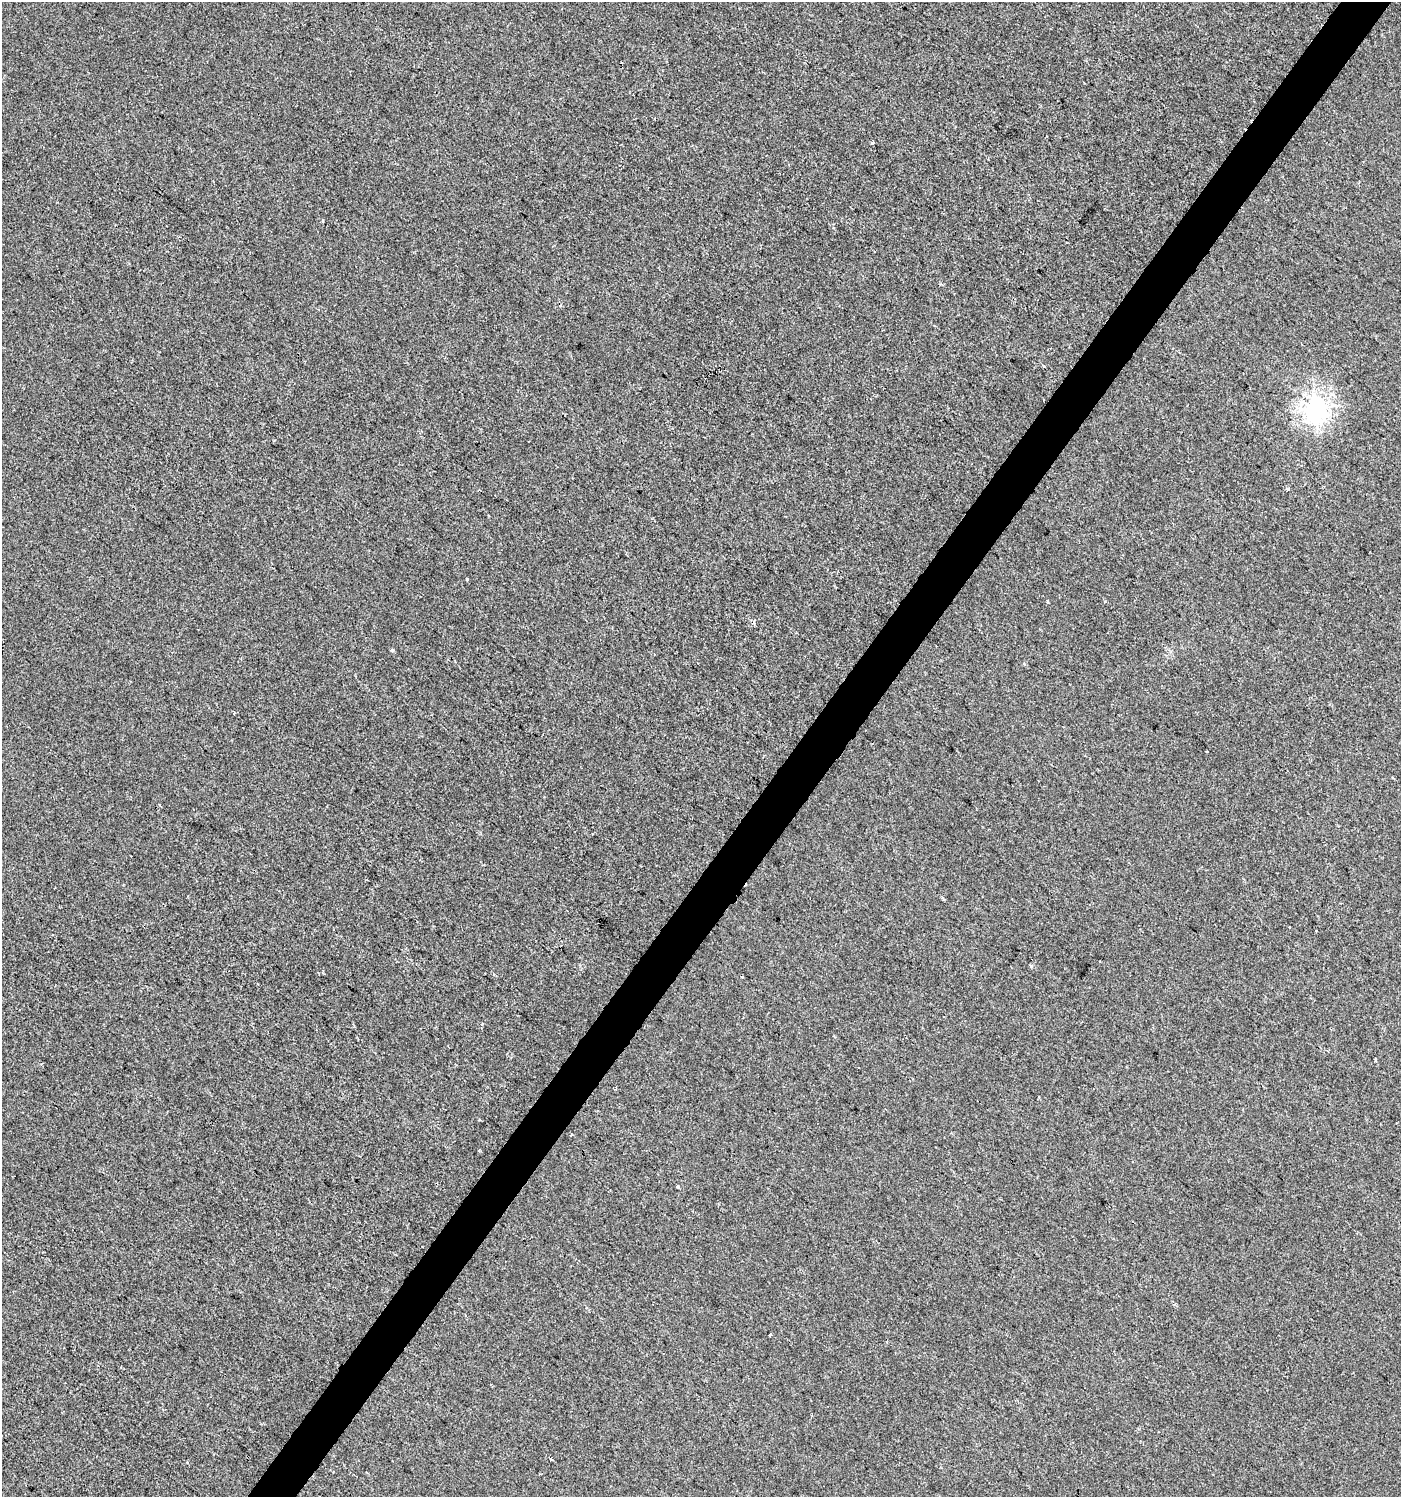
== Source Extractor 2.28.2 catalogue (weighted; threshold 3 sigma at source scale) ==
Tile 10 of 4 x 4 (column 2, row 3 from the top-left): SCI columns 1643-3041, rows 1495-2989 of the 6017 x 5983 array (HDU 1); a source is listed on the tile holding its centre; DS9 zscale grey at full resolution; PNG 1403 x 1499 px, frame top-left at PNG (2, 2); no overlay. Shown black and unused: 4% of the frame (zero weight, under 2 of 3 exposures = <1% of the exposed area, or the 3 px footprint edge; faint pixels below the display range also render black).
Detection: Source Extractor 2.28.2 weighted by HDU 2 'WHT'; one run over the whole footprint, this tile lists its part. Background 3.98e-04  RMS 0.0042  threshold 0.0188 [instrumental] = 3 sigma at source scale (4.5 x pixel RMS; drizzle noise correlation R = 1.50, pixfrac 1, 0.0396/0.0396 arcsec/px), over >= 5 px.
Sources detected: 19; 3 cosmic-ray / hot-pixel residue — not listed; the other 16 listed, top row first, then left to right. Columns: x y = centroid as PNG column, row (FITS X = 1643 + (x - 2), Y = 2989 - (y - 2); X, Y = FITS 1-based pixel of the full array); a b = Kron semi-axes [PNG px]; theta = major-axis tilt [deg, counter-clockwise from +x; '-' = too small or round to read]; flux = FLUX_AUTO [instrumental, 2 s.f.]
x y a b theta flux
872 143 3 3 - 1.4
874 252 3 2 - 0.51
1043 366 3 3 - 0.56
1316 408 8 7 - 230
1287 489 3 3 - 1.6
467 579 3 3 - 0.65
1048 601 3 3 - 0.48
392 650 3 3 - 2.9
1316 931 2 2 - 0.39
1032 967 4 4 - 0.8
742 977 4 2 - 0.35
1375 1060 3 2 - 0.64
616 1088 4 2 - 0.78
678 1187 3 3 - 0.56
770 1334 3 3 - 0.71
551 1459 3 3 - 0.78
Unlisted compact peaks at least as high as the median listed source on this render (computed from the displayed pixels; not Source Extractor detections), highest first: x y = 1105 601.